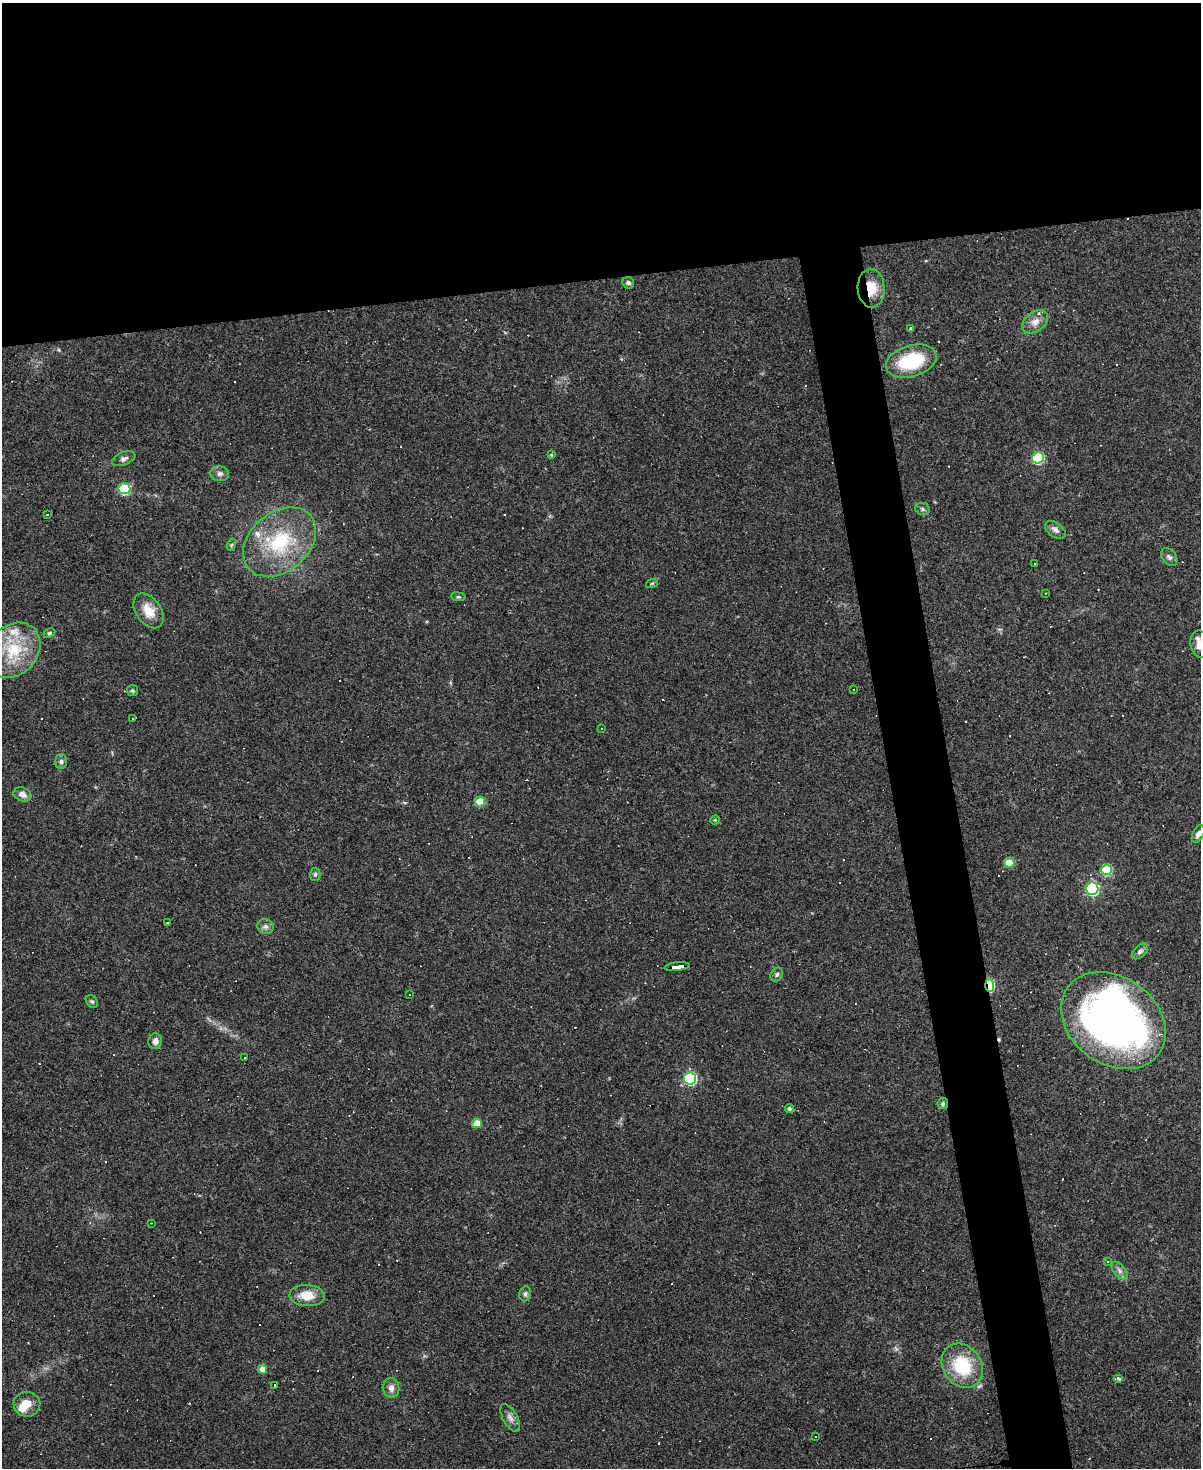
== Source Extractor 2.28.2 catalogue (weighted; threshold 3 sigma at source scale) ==
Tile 2 of 4 x 3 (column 2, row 1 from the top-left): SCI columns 1199-2397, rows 3175-4640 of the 4794 x 4772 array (HDU 1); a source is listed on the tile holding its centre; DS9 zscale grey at full resolution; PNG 1203 x 1470 px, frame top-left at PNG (2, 3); each listed source drawn as its Kron ellipse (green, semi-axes under 4 px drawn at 4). Shown black and unused: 23% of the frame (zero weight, under 3 of 4 exposures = <1% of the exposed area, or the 3 px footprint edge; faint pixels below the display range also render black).
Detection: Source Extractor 2.28.2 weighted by HDU 2 'WHT'; one run over the whole footprint, this tile lists its part. Background 0.147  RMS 0.007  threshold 0.0314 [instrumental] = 3 sigma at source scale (4.5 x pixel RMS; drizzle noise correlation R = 1.50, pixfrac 1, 0.05/0.05 arcsec/px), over >= 5 px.
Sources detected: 103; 33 cosmic-ray / hot-pixel residue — neither listed nor drawn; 5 inside a brighter listed object's ellipse — not listed separately; the other 65 listed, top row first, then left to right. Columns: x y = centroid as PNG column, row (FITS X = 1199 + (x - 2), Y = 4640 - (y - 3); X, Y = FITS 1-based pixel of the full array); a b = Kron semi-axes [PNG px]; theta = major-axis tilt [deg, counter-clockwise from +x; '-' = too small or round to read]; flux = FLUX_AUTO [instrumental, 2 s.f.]
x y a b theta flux
628 283 6 5 - 1.9
871 288 19 13 -87 15
1035 322 14 9 36 5.7
911 329 4 3 - 5.7
911 361 26 15 16 39
551 455 4 4 - 0.68
1038 458 6 5 - 71
124 459 12 6 21 2.6
220 474 9 7 -7 2.6
124 489 6 5 - 59
922 509 7 5 -17 1.5
47 515 3 3 - 3.8
1055 530 11 7 -36 3.2
280 542 41 29 40 52
231 545 6 4 71 0.94
1169 557 10 6 -50 2.3
1035 564 3 3 - 0.54
652 583 6 3 19 0.75
1046 593 2 2 - 0.37
458 597 7 3 -8 0.88
148 611 19 12 -56 11
49 633 6 4 27 0.98
1200 644 13 9 -78 10
13 650 30 24 48 33
853 689 3 2 - 0.76
132 691 5 5 - 1.1
132 719 3 3 - 1.5
602 729 2 2 - 0.58
61 762 7 5 -88 1.7
22 794 9 6 -22 4
480 801 5 5 - 22
715 820 4 4 - 0.79
1198 834 9 5 64 2.8
1009 863 5 5 - 18
1106 870 5 5 - 45
315 874 6 5 - 1.3
1092 889 6 6 - 95
167 923 3 2 - 0.39
266 926 8 7 - 2.5
1140 951 9 5 45 2.1
677 967 13 3 7 120
777 974 7 5 58 1.6
990 985 6 4 -86 55
409 995 3 2 - 0.59
92 1002 7 5 -52 1.3
1113 1021 57 43 -36 410
155 1041 8 7 - 3.4
245 1058 2 2 - 0.69
690 1078 6 6 - 87
943 1104 5 5 - 1.8
789 1109 4 4 - 1.6
477 1123 5 5 - 13
151 1223 2 2 - 0.36
1107 1261 4 3 - 1.2
1119 1271 11 6 -50 2.7
525 1294 7 6 - 1.7
307 1296 18 10 -4 12
962 1366 23 19 -55 35
262 1369 4 4 - 6.9
1118 1379 5 3 - 6.8
275 1385 3 3 - 3.5
391 1388 10 8 -83 3.7
27 1404 13 12 - 8
510 1418 15 7 -60 3.7
815 1437 3 3 - 1.3
Overlapping masked pixels (flux is a lower limit): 5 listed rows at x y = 871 288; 677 967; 990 985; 1113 1021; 943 1104
Isophote crosses this tile's border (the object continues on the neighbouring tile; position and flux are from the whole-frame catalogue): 1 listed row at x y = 1200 644